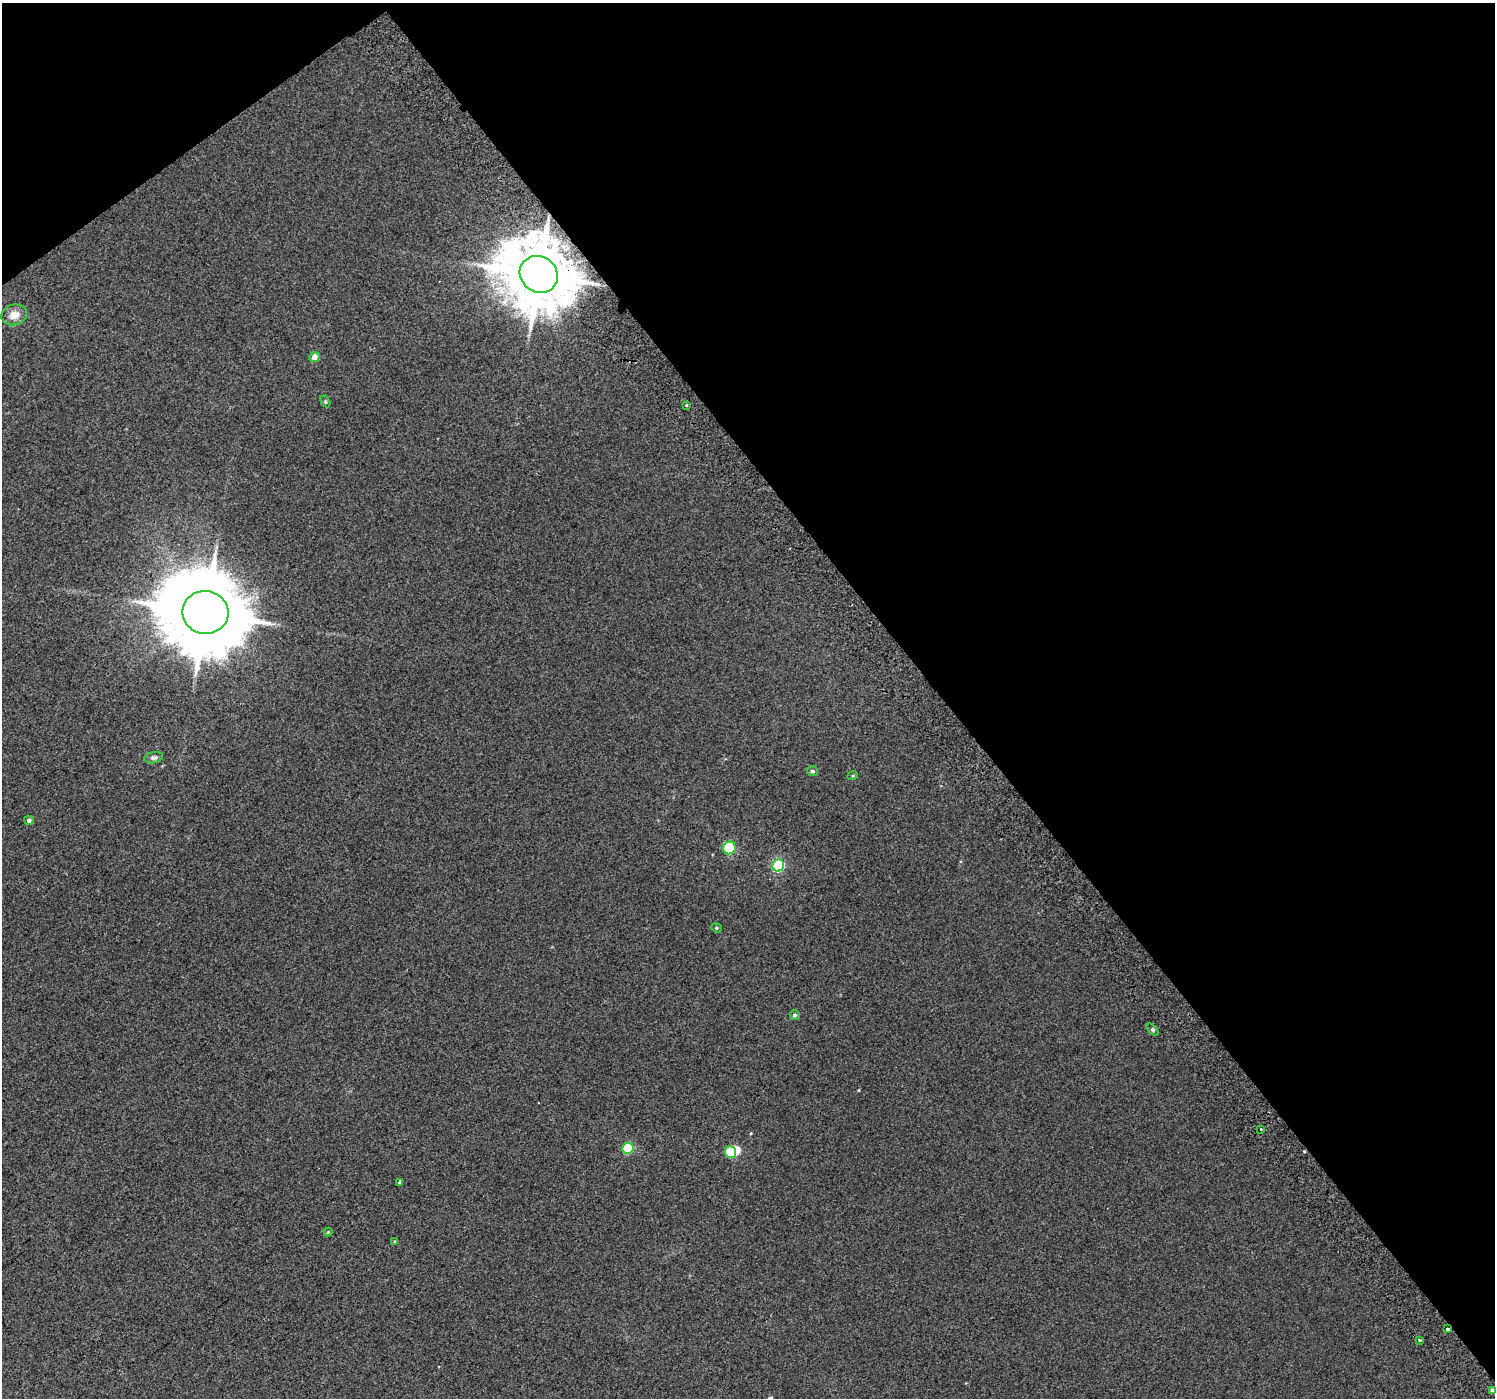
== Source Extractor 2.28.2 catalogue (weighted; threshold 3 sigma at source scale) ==
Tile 3 of 4 x 4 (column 3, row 1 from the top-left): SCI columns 3027-4519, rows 4414-5809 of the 6047 x 5969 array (HDU 1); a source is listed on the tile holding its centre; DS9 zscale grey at full resolution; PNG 1497 x 1400 px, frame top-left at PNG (2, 3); each listed source drawn as its Kron ellipse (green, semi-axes under 4 px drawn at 4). Shown black and unused: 40% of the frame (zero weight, under 2 of 3 exposures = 2% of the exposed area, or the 3 px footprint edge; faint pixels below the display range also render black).
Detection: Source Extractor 2.28.2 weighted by HDU 2 'WHT'; one run over the whole footprint, this tile lists its part. Background 0.0119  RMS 0.0073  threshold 0.0329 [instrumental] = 3 sigma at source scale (4.5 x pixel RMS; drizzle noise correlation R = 1.50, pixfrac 1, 0.0396/0.0396 arcsec/px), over >= 5 px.
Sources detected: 25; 1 inside a brighter object's white glare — neither listed nor drawn; the other 24 listed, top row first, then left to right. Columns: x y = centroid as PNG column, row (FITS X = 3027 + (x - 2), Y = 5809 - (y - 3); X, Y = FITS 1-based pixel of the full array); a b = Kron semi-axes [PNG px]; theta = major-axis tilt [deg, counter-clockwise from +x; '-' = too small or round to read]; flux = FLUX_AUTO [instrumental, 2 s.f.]
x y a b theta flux
539 274 20 17 -34 5600
14 315 13 10 14 7.7
315 357 5 5 - 6.8
325 401 6 4 -59 0.97
687 405 3 2 - 1
205 612 23 21 -7 9500
154 758 9 5 12 2
812 771 5 5 - 1.8
853 775 5 3 - 0.64
29 820 5 4 - 1.9
729 848 6 6 - 46
778 866 6 6 - 82
716 928 5 4 - 0.87
795 1015 5 5 - 1.7
1153 1030 7 4 -45 1
1261 1129 3 2 - 3.2
628 1148 6 5 - 39
731 1152 6 5 - 26
400 1182 4 3 - 4.1
328 1232 4 4 - 0.62
395 1241 4 3 - 0.71
1447 1329 3 3 - 3.3
1420 1340 3 3 - 0.87
1492 1391 4 3 - 2.6
Overlapping masked pixels (flux is a lower limit): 2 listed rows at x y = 539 274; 1447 1329